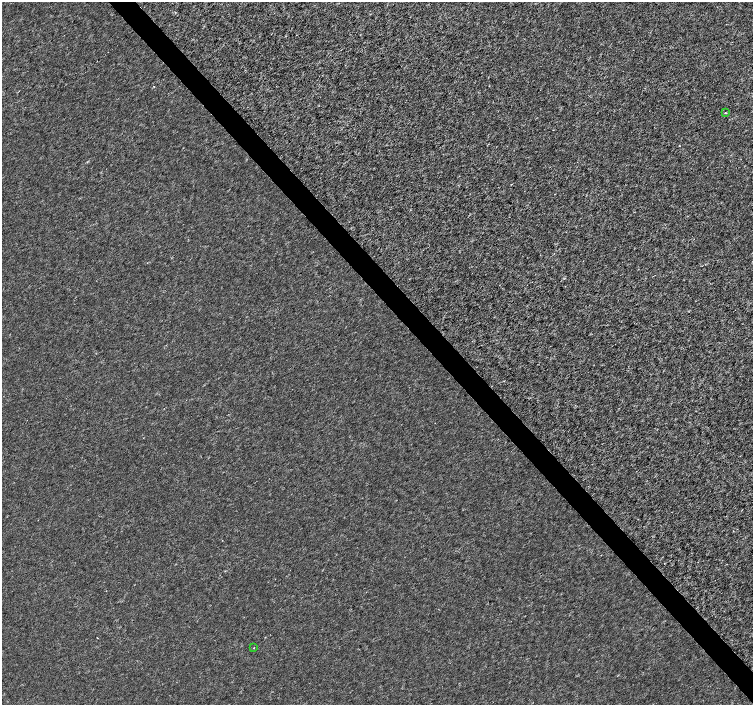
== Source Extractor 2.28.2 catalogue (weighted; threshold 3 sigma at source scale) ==
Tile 6 of 4 x 4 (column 2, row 2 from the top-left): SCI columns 1502-3002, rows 2953-4358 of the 6008 x 5970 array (HDU 1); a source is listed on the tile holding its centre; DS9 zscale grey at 2 x 2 block average (1 PNG px = mean of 2 x 2 image px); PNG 755 x 707 px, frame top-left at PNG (2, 2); each listed source drawn as its Kron ellipse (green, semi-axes under 4 px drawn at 4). Shown black and unused: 4% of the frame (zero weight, under 3 of 4 exposures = <1% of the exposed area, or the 3 px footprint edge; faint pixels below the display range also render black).
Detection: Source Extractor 2.28.2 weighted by HDU 2 'WHT'; one run over the whole footprint, this tile lists its part. Background -2.05e-04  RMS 0.0017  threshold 0.00763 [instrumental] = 3 sigma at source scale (4.5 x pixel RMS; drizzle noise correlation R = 1.50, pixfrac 1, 0.0396/0.0396 arcsec/px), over >= 5 px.
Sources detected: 3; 1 cosmic-ray / hot-pixel residue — neither listed nor drawn; the other 2 listed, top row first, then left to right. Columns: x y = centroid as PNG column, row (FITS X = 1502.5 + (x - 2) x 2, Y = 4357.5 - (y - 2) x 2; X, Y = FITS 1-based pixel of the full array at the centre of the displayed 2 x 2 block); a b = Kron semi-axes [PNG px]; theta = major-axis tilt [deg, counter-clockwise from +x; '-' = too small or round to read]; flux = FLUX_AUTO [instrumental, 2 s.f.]
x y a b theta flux
725 113 2 2 - 0.23
253 648 2 2 - 0.15